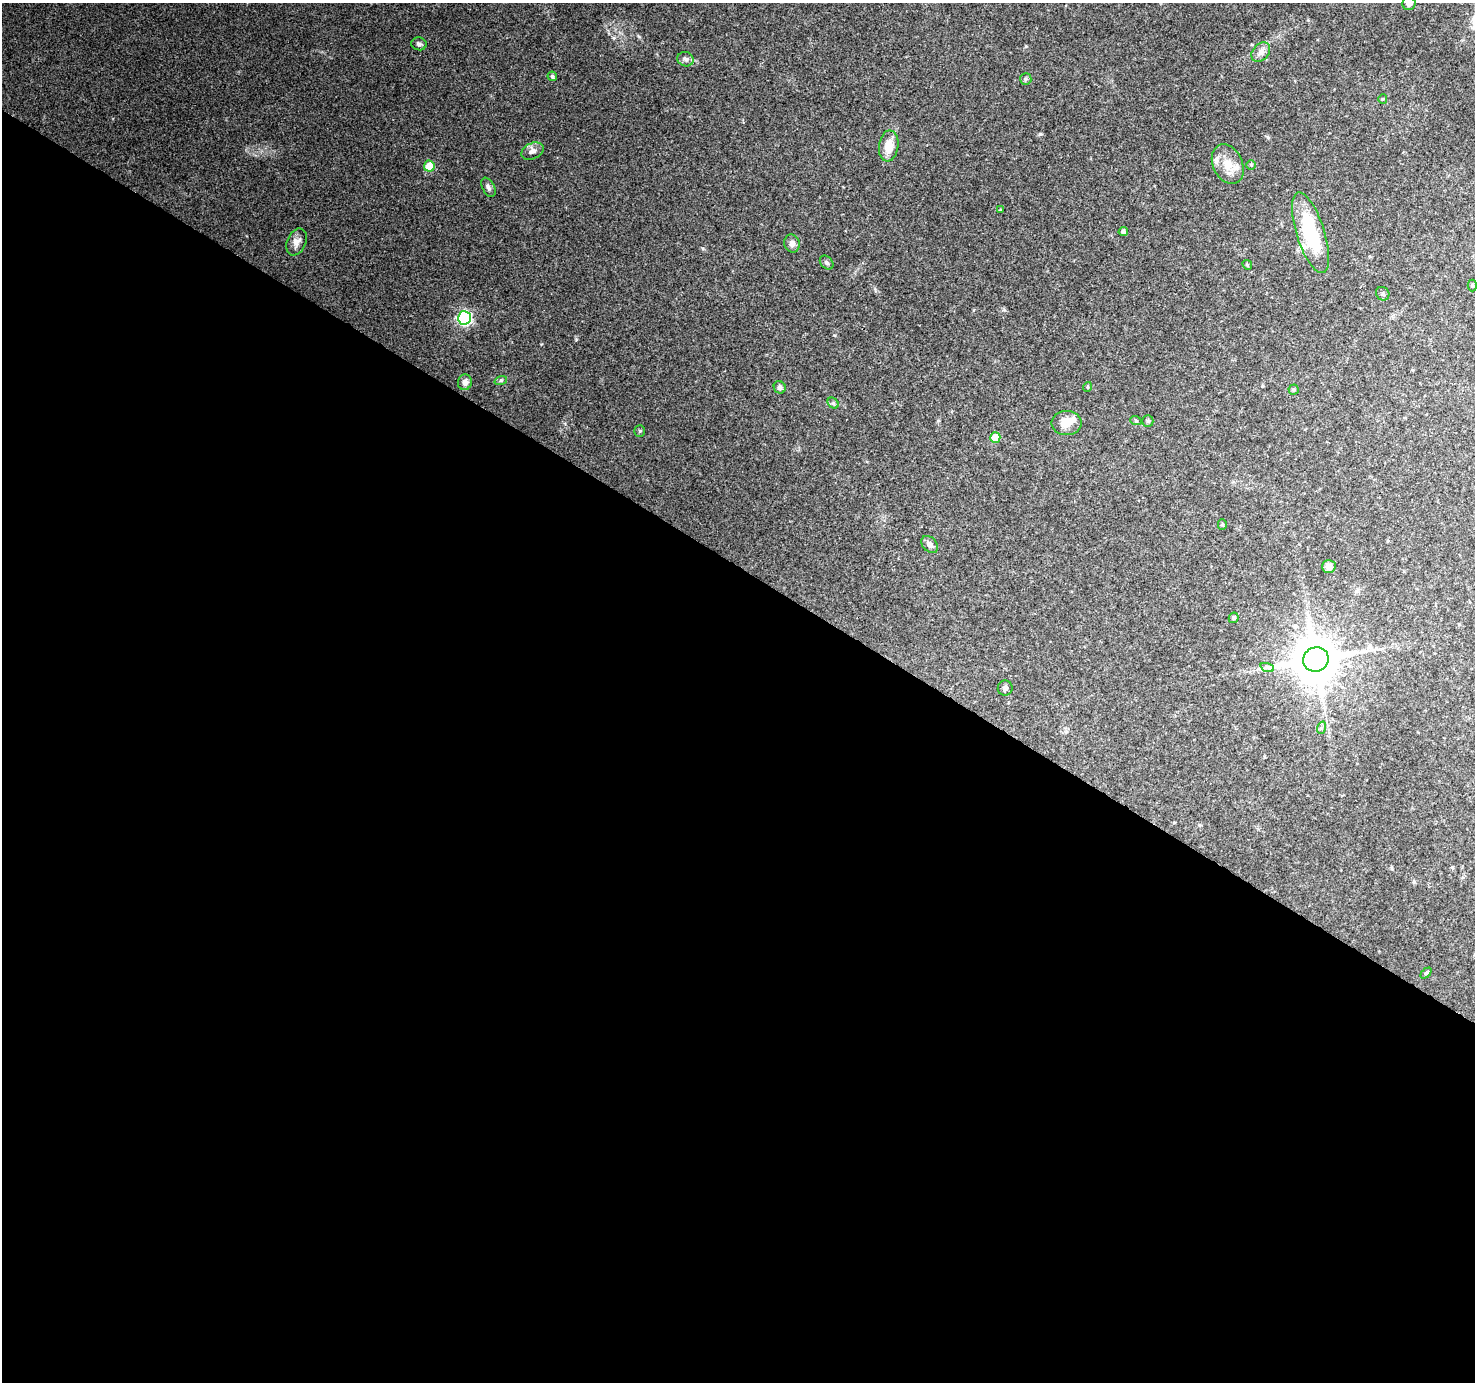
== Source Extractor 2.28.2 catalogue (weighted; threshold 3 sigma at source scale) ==
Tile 14 of 4 x 4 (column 2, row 4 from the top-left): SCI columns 1474-2946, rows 188-1567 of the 5900 x 5964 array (HDU 1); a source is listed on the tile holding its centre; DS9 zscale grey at full resolution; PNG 1477 x 1384 px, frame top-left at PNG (2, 3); each listed source drawn as its Kron ellipse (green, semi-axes under 4 px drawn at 4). Shown black and unused: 59% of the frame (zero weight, under 3 of 4 exposures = <1% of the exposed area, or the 3 px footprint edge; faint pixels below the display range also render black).
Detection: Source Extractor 2.28.2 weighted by HDU 2 'WHT'; one run over the whole footprint, this tile lists its part. Background 0.114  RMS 0.0065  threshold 0.0294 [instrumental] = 3 sigma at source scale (4.5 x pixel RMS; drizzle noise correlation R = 1.50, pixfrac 1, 0.0396/0.0396 arcsec/px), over >= 5 px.
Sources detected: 47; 1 inside a brighter object's white glare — neither listed nor drawn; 3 inside a brighter listed object's ellipse — not listed separately; the other 43 listed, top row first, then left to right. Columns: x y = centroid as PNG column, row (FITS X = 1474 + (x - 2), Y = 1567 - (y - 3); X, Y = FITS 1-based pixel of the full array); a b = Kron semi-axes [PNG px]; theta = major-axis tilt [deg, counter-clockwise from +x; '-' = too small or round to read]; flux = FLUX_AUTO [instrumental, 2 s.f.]
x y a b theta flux
1409 4 7 6 - 2.9
419 44 7 6 - 1.8
1261 52 11 8 48 3.6
686 59 8 7 - 2.1
552 76 5 4 - 1.1
1026 79 6 5 - 1.2
1383 99 4 4 - 0.73
889 146 15 9 83 9.6
533 151 12 8 24 3.1
1228 164 21 14 -64 11
1251 165 5 5 - 0.89
429 166 5 5 - 12
488 187 10 6 -63 2.3
1000 210 4 4 - 0.58
1123 232 4 4 - 2.3
1311 233 42 14 -72 47
297 242 14 9 66 4
792 243 9 7 -76 3.4
827 263 8 5 -47 1.6
1247 265 5 4 - 0.76
1472 285 6 4 90 0.91
1383 294 7 6 - 1.6
464 318 7 6 - 120
501 380 6 4 18 1.1
465 382 8 7 - 3.7
780 387 6 5 - 1.9
1087 387 5 3 - 0.52
1294 390 5 5 - 1.2
833 403 6 5 - 1.2
1136 421 6 3 -19 0.73
1148 421 6 5 - 1.1
1066 423 15 12 0 8.7
640 431 6 5 - 0.86
995 438 5 5 - 14
1222 524 5 4 - 0.94
930 544 10 7 -47 3
1329 567 7 6 - 3
1234 618 5 4 - 1.5
1316 659 13 12 - 3000
1267 667 7 4 -19 1.5
1005 688 7 7 - 1.9
1321 728 6 4 71 1.2
1426 973 6 4 44 1
Isophote crosses this tile's border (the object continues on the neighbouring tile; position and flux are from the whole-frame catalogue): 1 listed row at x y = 1409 4
Unlisted compact peaks at least as high as the median listed source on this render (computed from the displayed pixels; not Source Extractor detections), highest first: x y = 1040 134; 576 339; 703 248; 834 335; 1026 46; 1004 310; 565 424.